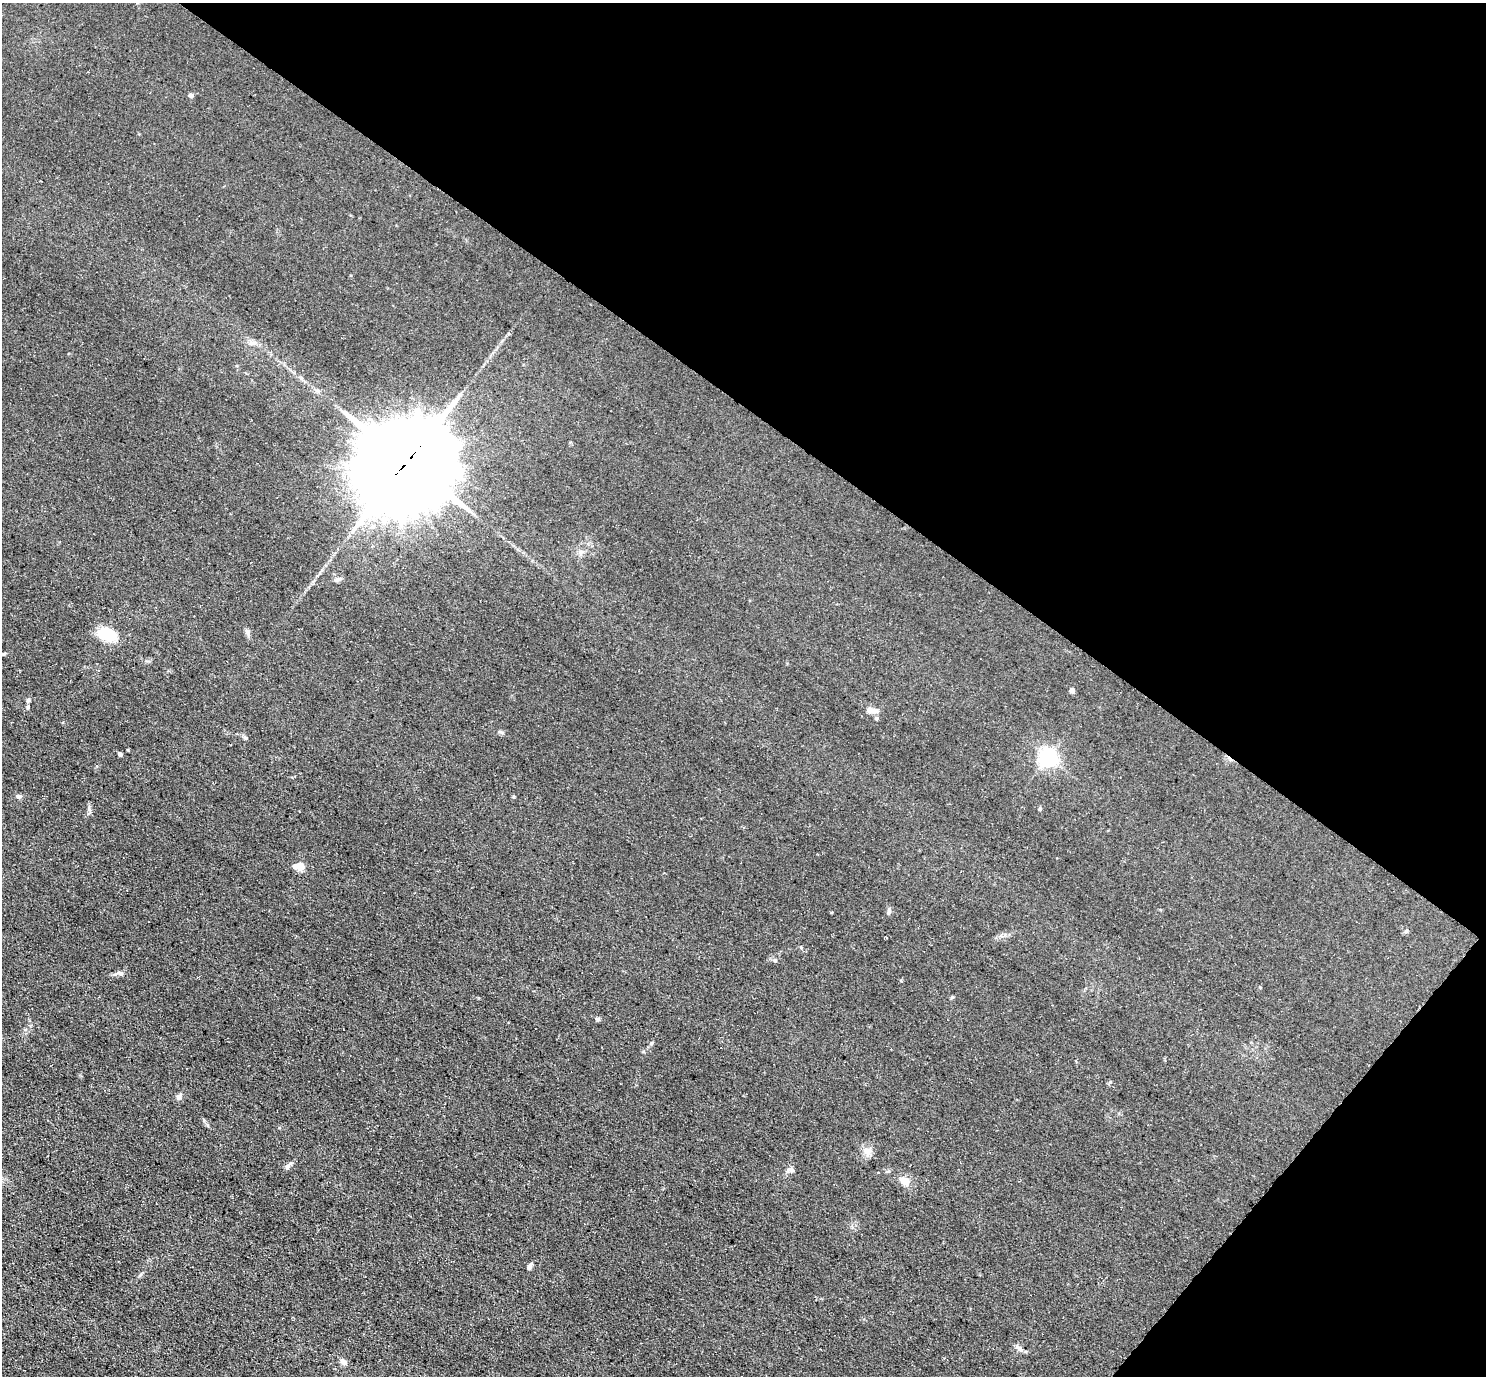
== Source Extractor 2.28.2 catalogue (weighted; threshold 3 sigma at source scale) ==
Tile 8 of 4 x 4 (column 4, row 2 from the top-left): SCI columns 4456-5939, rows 2902-4275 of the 5939 x 5943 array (HDU 1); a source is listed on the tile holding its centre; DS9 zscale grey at full resolution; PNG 1488 x 1378 px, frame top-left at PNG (2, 3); no overlay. Shown black and unused: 34% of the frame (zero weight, under 3 of 5 exposures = <1% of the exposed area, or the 3 px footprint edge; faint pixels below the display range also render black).
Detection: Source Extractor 2.28.2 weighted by HDU 2 'WHT'; one run over the whole footprint, this tile lists its part. Background 0.0727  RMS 0.0089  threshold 0.0403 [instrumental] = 3 sigma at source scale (4.5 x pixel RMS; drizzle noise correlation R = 1.50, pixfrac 1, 0.05/0.05 arcsec/px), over >= 5 px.
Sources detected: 32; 2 inside a brighter listed object's ellipse — not listed separately; the other 30 listed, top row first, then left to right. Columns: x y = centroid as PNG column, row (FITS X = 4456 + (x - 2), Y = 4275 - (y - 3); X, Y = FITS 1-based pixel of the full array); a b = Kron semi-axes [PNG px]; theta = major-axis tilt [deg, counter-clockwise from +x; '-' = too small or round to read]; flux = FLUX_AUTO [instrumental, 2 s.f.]
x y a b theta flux
191 95 6 5 - 1.9
252 343 12 6 9 3.6
407 462 34 29 34 12000
338 579 9 5 24 2.3
247 632 9 5 -69 2.5
106 635 21 14 -18 22
3 654 6 4 18 1.2
1072 690 6 5 - 2.6
28 700 7 5 62 1.6
875 711 12 5 -16 3.3
876 718 5 5 - 1.3
501 732 9 4 -18 1.7
120 754 5 4 - 2
1048 757 6 6 - 350
19 796 6 5 - 2.5
300 866 5 5 - 24
889 911 8 5 81 2
1406 931 7 4 45 1.3
775 960 6 5 - 1.7
120 973 8 6 -10 2.6
952 997 6 3 44 1
598 1019 7 4 -28 1.5
179 1097 7 7 - 2.7
867 1151 13 11 -10 6.5
287 1167 8 6 46 2.4
791 1169 11 6 -12 2.7
905 1181 11 9 -23 7.9
529 1266 9 5 58 2.9
1019 1349 11 6 -41 3.2
344 1362 10 6 -26 2.8
Overlapping masked pixels (flux is a lower limit): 1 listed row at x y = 407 462
Isophote crosses this tile's border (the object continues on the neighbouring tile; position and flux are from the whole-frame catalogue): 1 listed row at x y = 3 654
Unlisted compact peaks at least as high as the median listed source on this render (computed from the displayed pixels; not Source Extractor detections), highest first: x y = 246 738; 514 797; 204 1120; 89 809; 651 1043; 1040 809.